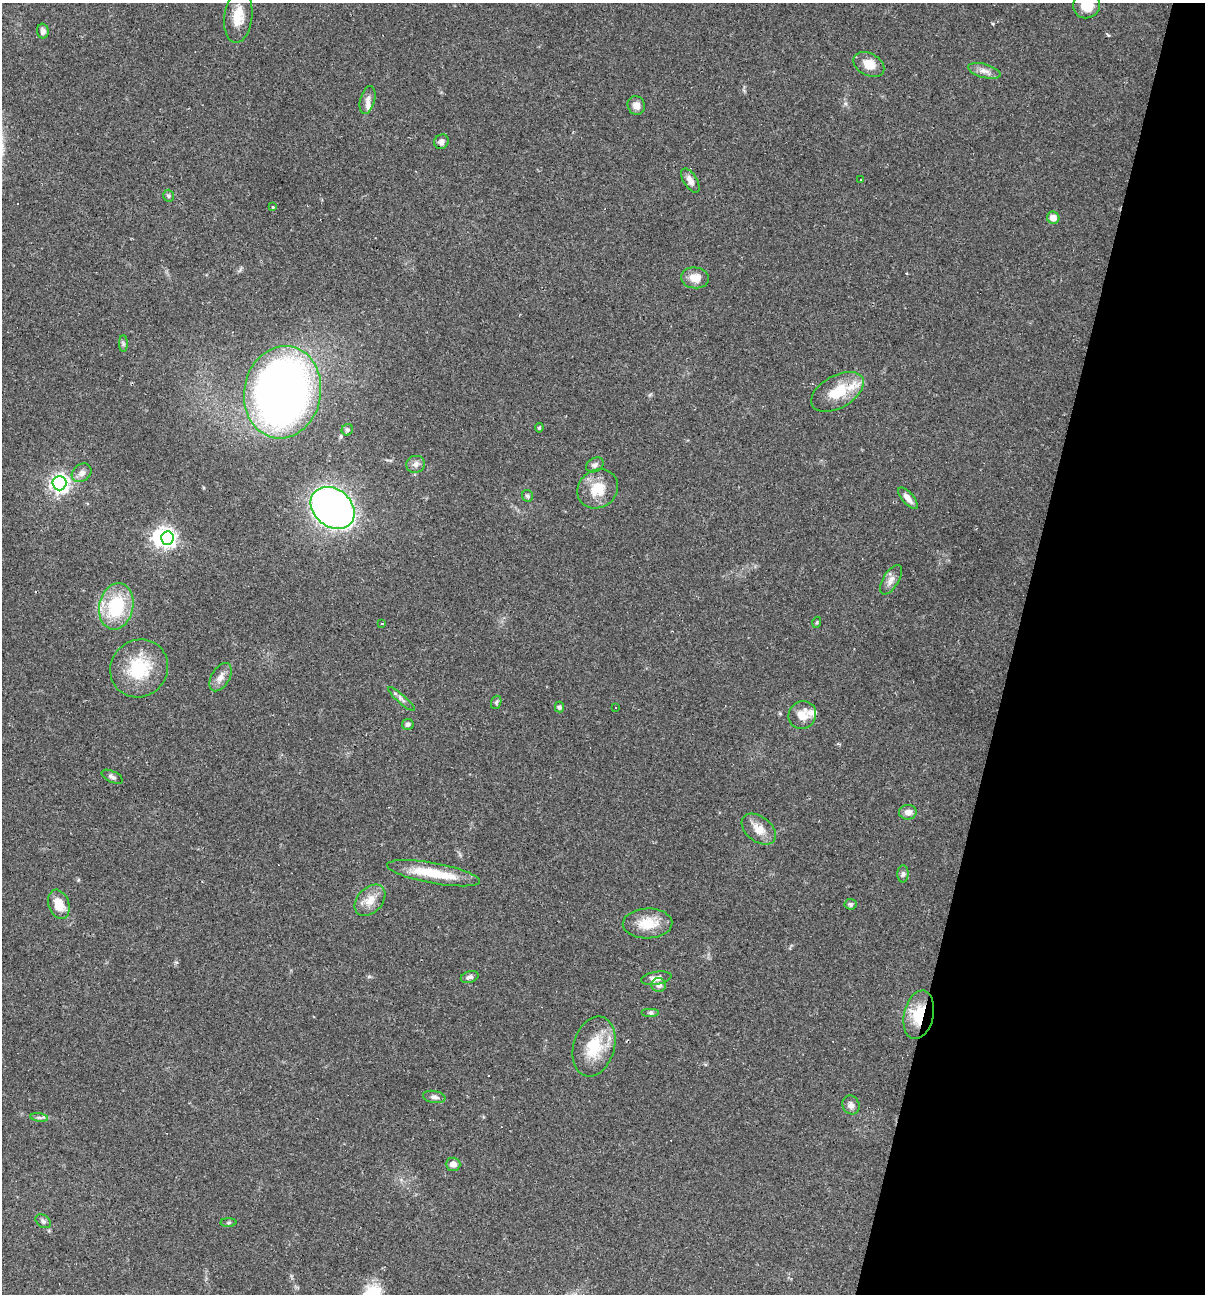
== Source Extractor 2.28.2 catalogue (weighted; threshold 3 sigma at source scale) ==
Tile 8 of 4 x 4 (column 4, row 2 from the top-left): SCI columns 3859-5061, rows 2583-3874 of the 5184 x 5165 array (HDU 1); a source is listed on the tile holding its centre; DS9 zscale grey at full resolution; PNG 1207 x 1296 px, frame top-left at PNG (2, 3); each listed source drawn as its Kron ellipse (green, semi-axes under 4 px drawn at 4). Shown black and unused: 16% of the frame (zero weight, under 2 of 3 exposures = <1% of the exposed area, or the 3 px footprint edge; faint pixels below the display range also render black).
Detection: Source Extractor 2.28.2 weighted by HDU 2 'WHT'; one run over the whole footprint, this tile lists its part. Background 0.0493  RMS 0.005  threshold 0.0227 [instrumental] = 3 sigma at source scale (4.5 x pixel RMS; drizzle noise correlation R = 1.50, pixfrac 1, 0.05/0.05 arcsec/px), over >= 5 px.
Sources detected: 69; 1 inside a brighter object's white glare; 3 cosmic-ray / hot-pixel residue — neither listed nor drawn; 4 inside a brighter listed object's ellipse — not listed separately; the other 61 listed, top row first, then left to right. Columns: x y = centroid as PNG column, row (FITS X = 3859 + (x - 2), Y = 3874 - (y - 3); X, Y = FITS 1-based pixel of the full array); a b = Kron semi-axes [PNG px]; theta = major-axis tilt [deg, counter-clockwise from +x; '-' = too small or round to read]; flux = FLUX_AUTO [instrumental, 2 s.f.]
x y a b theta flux
1086 6 13 13 - 9.7
238 17 26 14 83 10
43 31 7 6 - 1.8
869 64 16 11 -27 6.7
984 71 16 7 -15 3.3
368 100 14 7 76 2.7
636 106 9 8 - 3.5
441 142 8 7 - 2.2
690 180 13 6 -58 3.3
861 180 3 2 - 0.29
168 196 6 5 - 0.91
272 206 3 3 - 4.7
1053 218 6 6 - 4.3
695 278 14 10 -6 6.2
123 344 8 4 90 0.96
283 392 46 38 79 390
837 392 29 16 29 15
539 428 4 3 - 0.76
347 430 6 5 - 0.97
415 464 9 8 - 2.4
595 465 9 7 30 1.8
82 473 11 8 40 2.9
59 483 7 7 - 240
598 489 21 18 37 12
528 496 6 5 - 1.1
908 498 13 5 -49 3.4
333 508 24 19 -39 290
167 538 7 6 - 170
891 580 16 8 58 3.5
116 606 23 17 78 32
817 622 5 3 - 0.51
382 623 3 2 - 0.42
139 668 30 28 44 26
220 677 15 9 59 3.8
401 699 17 4 -41 1.8
496 702 7 5 69 0.92
559 707 5 4 - 1.3
616 708 3 3 - 1.6
802 715 14 13 - 6.1
408 724 6 5 - 1.3
112 777 11 5 -26 1.6
908 812 9 7 4 3
759 829 19 12 -38 6.6
434 873 47 10 -10 19
903 874 8 5 89 1.4
370 900 18 12 47 6.7
59 904 15 10 -71 9.5
850 904 6 5 - 1.4
647 923 25 15 2 12
470 977 9 5 16 1.5
656 978 15 6 9 3.4
659 985 7 7 - 2.3
651 1013 9 4 0 0.98
919 1015 24 14 77 18
594 1046 31 20 73 19
434 1097 11 6 -9 1.9
851 1105 10 8 -61 2.4
39 1118 9 4 -9 1.2
453 1164 7 6 - 2.9
43 1221 8 6 -36 1.4
229 1223 8 4 2 0.78
Overlapping masked pixels (flux is a lower limit): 1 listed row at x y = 919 1015
Isophote crosses this tile's border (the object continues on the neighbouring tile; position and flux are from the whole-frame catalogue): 1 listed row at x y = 1086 6